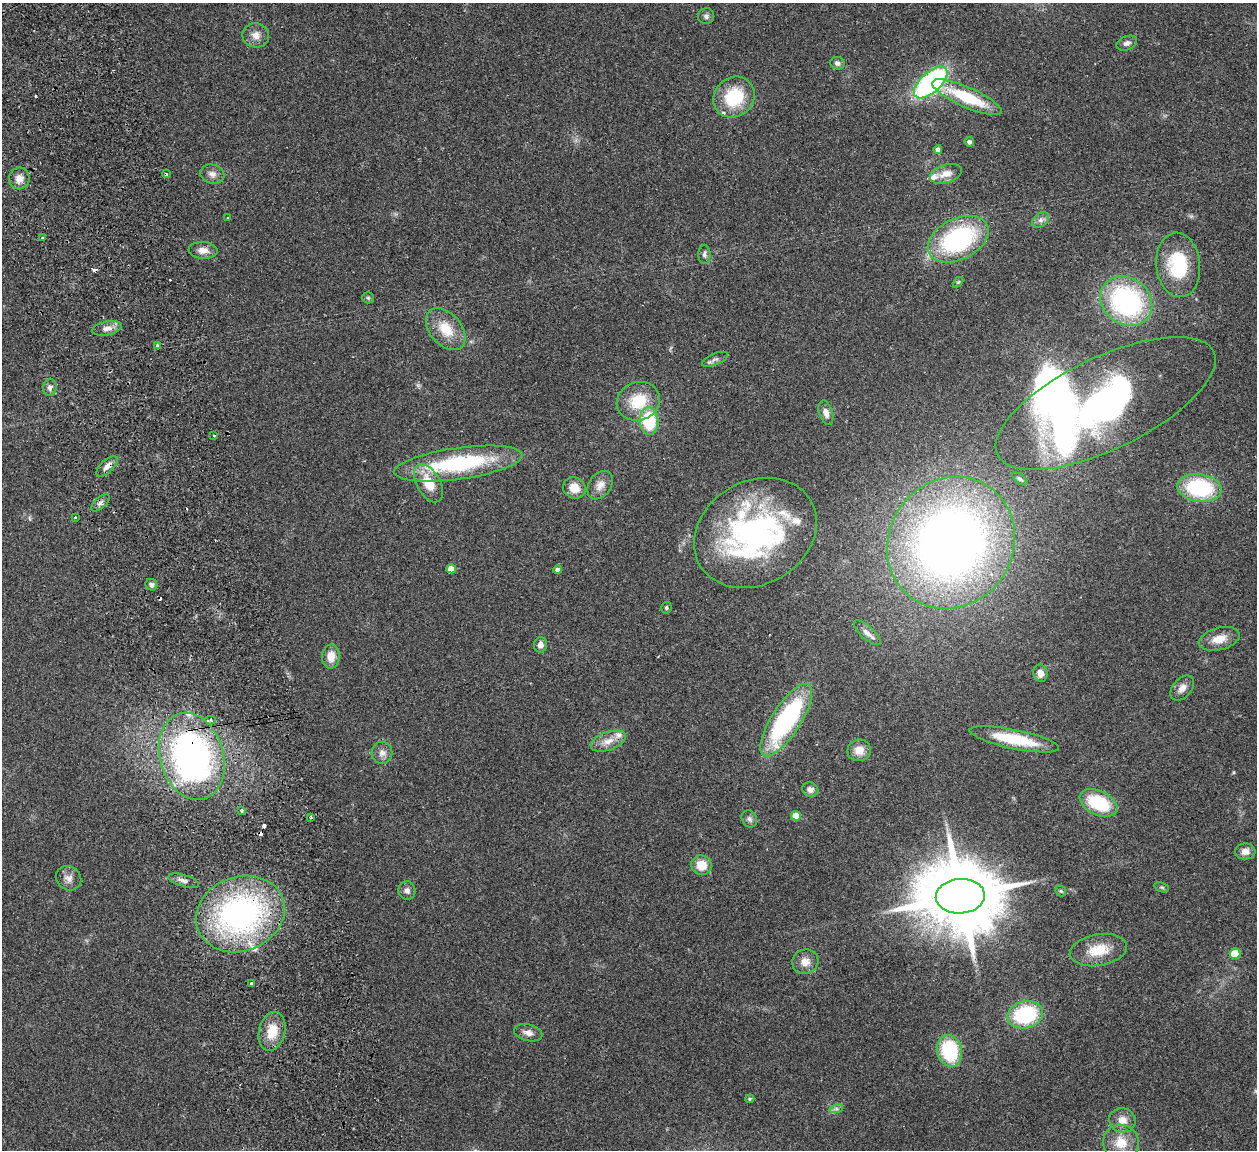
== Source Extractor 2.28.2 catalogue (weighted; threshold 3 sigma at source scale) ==
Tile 11 of 4 x 4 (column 3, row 3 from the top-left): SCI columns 2565-3819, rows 1311-2458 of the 5132 x 5030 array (HDU 1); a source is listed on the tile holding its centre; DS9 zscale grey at full resolution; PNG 1259 x 1152 px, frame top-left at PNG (2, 3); each listed source drawn as its Kron ellipse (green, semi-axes under 4 px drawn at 4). Shown black and unused: <1% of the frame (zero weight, under 2 of 3 exposures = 3% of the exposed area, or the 3 px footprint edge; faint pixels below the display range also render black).
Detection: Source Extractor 2.28.2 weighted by HDU 2 'WHT'; one run over the whole footprint, this tile lists its part. Background 0.176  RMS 0.011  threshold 0.0488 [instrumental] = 3 sigma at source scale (4.5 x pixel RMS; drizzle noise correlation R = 1.50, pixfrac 1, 0.05/0.05 arcsec/px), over >= 5 px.
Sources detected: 104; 1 too faint to see at this stretch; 2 inside a brighter object's white glare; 5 cosmic-ray / hot-pixel residue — neither listed nor drawn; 8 inside a brighter listed object's ellipse — not listed separately; the other 88 listed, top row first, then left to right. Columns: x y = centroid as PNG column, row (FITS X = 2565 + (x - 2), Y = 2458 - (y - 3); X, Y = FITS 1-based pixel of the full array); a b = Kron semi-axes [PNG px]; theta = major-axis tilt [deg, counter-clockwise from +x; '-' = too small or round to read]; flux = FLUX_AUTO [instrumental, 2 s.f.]
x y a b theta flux
706 16 8 7 - 3.5
256 35 13 12 - 9.4
1127 43 11 7 22 4.4
837 63 7 6 - 3.7
931 83 21 10 42 200
734 97 22 19 44 55
967 97 38 10 -24 58
969 142 5 4 - 3.5
938 150 4 4 - 6.1
166 174 4 3 - 1.4
212 174 12 9 -16 6.6
946 174 16 9 17 11
19 178 11 10 - 8.4
228 217 3 2 - 1.1
1041 220 9 6 40 4.3
43 238 3 3 - 4.1
958 239 32 20 26 140
203 250 14 8 -3 8.4
704 254 10 6 -89 3.4
1178 265 32 22 -84 61
958 282 6 3 44 1.2
368 298 6 5 - 1.8
1126 301 27 23 -36 180
107 328 15 7 11 7.6
446 329 24 15 -49 26
157 346 3 3 - 3.7
715 359 14 5 23 4
50 387 8 6 79 3.8
638 401 22 19 20 38
1106 403 120 46 26 590
826 413 12 6 -73 6.7
649 421 14 9 -86 55
214 435 2 2 - 1.2
458 464 65 15 8 120
107 466 13 6 43 6.1
1020 479 9 4 -37 2.3
429 483 21 11 -61 26
600 485 16 11 54 9.6
574 488 11 10 - 13
1199 488 22 14 -8 94
100 503 11 5 42 3.8
75 517 3 3 - 1.7
755 533 64 51 30 270
951 543 68 62 56 860
451 569 5 4 - 13
558 570 4 4 - 4.3
151 585 6 5 - 2.9
666 608 6 5 - 1.9
867 633 17 6 -42 6.8
1219 639 21 11 15 15
540 645 7 6 - 5.8
331 657 12 9 87 13
1040 673 9 7 -75 7.6
1182 688 14 9 50 7.7
210 720 5 4 - 7.1
786 720 42 14 57 160
1014 739 45 9 -12 51
608 741 18 9 19 11
859 750 12 11 - 12
382 753 11 10 - 6.4
192 756 44 31 -74 400
810 790 8 7 - 5.4
1098 803 20 12 -25 58
241 811 3 3 - 3.8
796 816 5 4 - 21
311 818 3 3 - 1.8
749 819 9 7 -60 3.6
1245 851 10 8 4 7.7
701 865 10 9 - 18
69 878 13 11 -33 7.2
184 881 16 6 -16 5.4
1162 887 8 4 -19 1.8
407 890 9 8 - 4.8
1061 891 6 4 -45 1.5
960 896 24 17 3 14000
240 914 45 37 21 290
1098 950 29 15 10 28
1235 954 5 5 - 37
805 962 13 12 - 10
251 983 3 3 - 3.1
1025 1015 18 13 14 87
272 1031 20 13 76 24
528 1033 14 8 -14 6.9
949 1051 16 12 -75 75
750 1099 4 3 - 1.2
836 1109 7 4 18 2.4
1122 1120 13 12 - 11
1121 1143 18 17 - 21
Overlapping masked pixels (flux is a lower limit): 3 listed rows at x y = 107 466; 192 756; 240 914